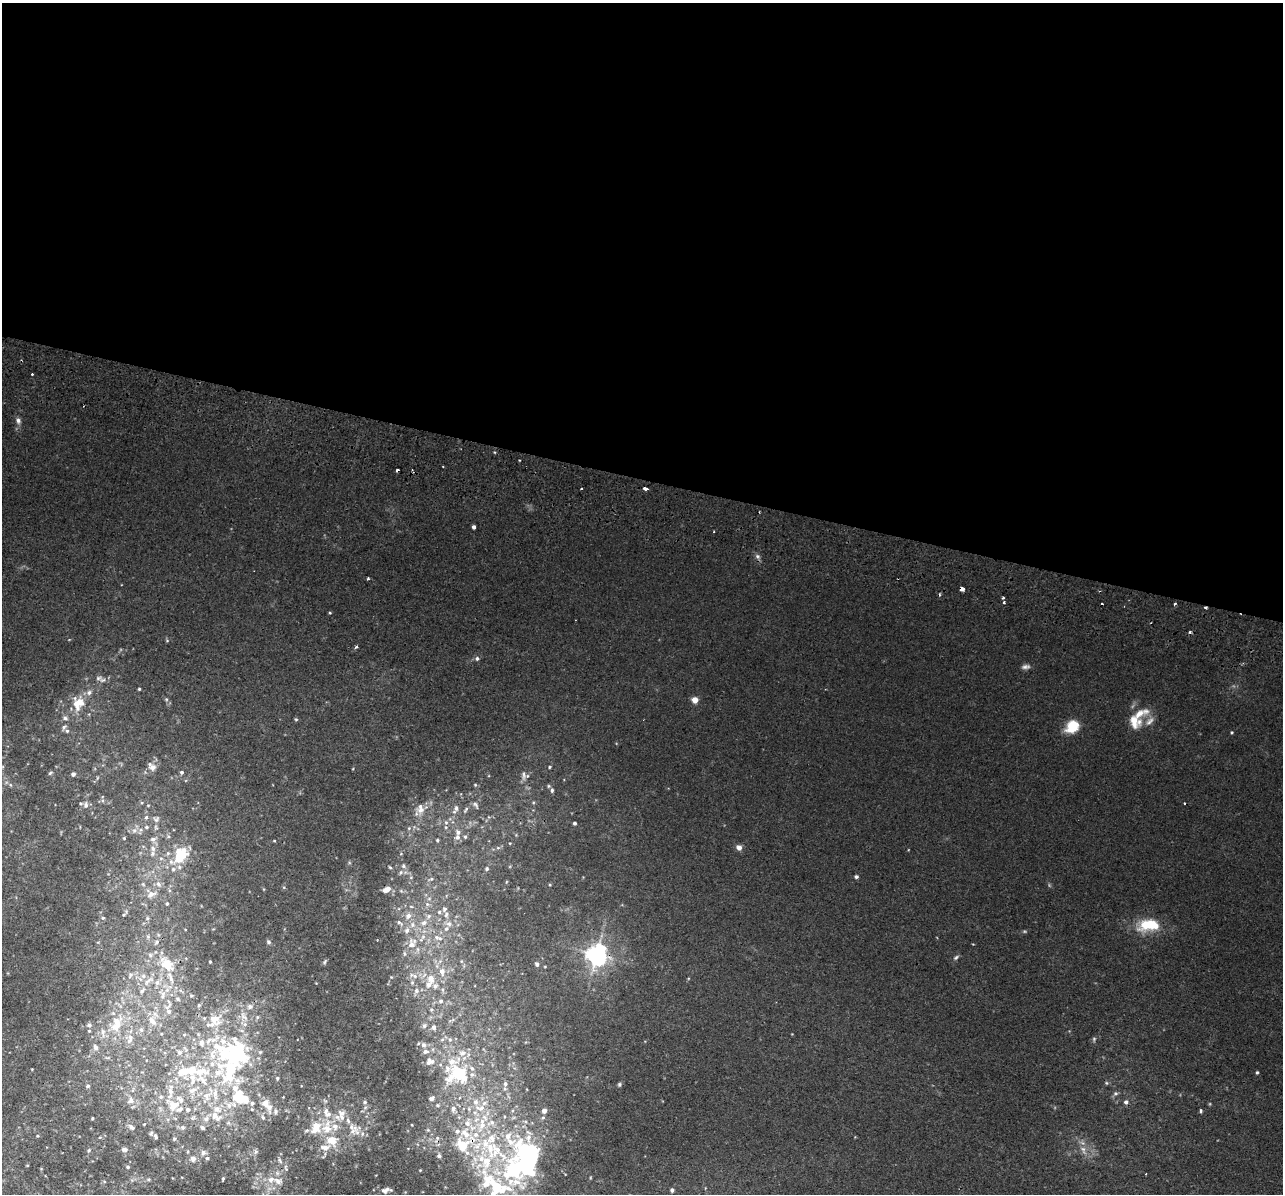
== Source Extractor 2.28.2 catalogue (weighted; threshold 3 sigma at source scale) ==
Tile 3 of 4 x 4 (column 3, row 1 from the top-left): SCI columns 2580-3860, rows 3883-5074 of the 5159 x 5259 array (HDU 1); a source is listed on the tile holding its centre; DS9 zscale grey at full resolution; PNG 1285 x 1196 px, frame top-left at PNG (2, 3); no overlay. Shown black and unused: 40% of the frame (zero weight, under 2 of 3 exposures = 3% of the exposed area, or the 3 px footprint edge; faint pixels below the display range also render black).
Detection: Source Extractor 2.28.2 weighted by HDU 2 'WHT'; one run over the whole footprint, this tile lists its part. Background 0.0203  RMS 0.0052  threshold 0.0234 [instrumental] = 3 sigma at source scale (4.5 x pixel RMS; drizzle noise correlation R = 1.50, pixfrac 1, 0.05/0.05 arcsec/px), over >= 5 px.
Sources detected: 260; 5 inside a brighter object's white glare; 6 cosmic-ray / hot-pixel residue — not listed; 69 inside a brighter listed object's ellipse — not listed separately; the other 180 listed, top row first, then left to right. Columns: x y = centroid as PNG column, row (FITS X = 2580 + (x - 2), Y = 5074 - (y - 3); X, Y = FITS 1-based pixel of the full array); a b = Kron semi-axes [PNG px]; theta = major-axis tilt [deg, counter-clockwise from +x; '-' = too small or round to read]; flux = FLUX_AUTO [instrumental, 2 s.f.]
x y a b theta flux
18 420 8 6 -83 1.6
519 460 2 2 - 0.44
645 488 4 3 - 2.5
581 489 3 2 - 0.65
474 527 4 3 - 1.7
757 556 6 4 -46 1.1
368 578 3 3 - 0.61
962 589 4 3 - 4.3
1003 598 3 3 - 0.9
1175 603 4 2 - 0.48
1206 608 4 2 - 0.84
330 613 4 3 - 0.45
167 641 5 3 - 0.5
356 647 4 3 - 1
477 658 6 5 - 1.2
1026 667 11 6 8 1.7
98 678 9 6 3 1.8
139 689 4 4 - 0.52
695 700 4 4 - 7.3
78 703 17 14 68 10
65 718 7 5 -17 1.2
296 719 5 3 - 0.51
1134 721 19 15 -58 8.6
1072 726 14 11 43 12
64 727 7 6 - 1.3
1232 732 4 3 - 0.55
152 767 11 7 -48 2.8
550 767 4 3 - 0.59
182 772 5 4 - 1
50 773 6 4 45 0.69
73 774 4 4 - 1.7
524 775 13 5 -89 1.7
475 785 4 4 - 0.57
552 790 6 5 - 0.99
475 804 10 4 -45 1.2
86 805 9 7 86 2.3
148 805 5 3 - 0.46
456 809 15 6 65 2.8
466 809 9 4 51 1
421 810 12 9 7 4.1
146 817 6 5 - 1.1
156 819 9 8 - 1.8
446 822 6 5 - 1.1
574 823 4 3 - 1
147 827 5 5 - 0.93
409 828 5 3 - 0.57
134 830 8 6 68 1.9
457 837 7 6 - 1.9
465 837 5 4 - 0.79
124 838 5 4 - 0.62
153 839 9 7 8 2
437 840 4 3 - 0.64
274 841 4 3 - 0.43
739 847 6 5 - 2.8
153 848 8 7 - 2.5
180 855 23 15 51 19
403 866 6 5 - 0.97
390 867 4 3 - 0.58
487 869 6 5 - 0.81
401 872 6 3 71 0.74
856 877 4 4 - 1
431 879 5 4 - 0.69
158 884 9 7 -50 2.1
387 889 9 5 30 3.9
151 894 13 8 18 3.8
167 903 5 4 - 0.72
427 904 6 5 - 1.2
411 906 5 3 - 0.49
439 912 5 5 - 0.91
124 915 4 3 - 0.51
446 915 8 5 71 1.5
408 916 9 7 66 2.5
429 916 6 4 89 1
103 918 4 4 - 0.6
147 918 6 4 -73 0.75
399 922 8 4 -35 1.1
424 923 8 7 - 2.3
449 924 8 7 - 2
412 925 7 6 - 1.6
1149 925 23 12 6 18
437 937 8 6 -18 1.9
157 942 8 5 52 1.3
269 942 6 5 - 1
411 944 11 9 -83 3.9
597 954 7 6 - 330
956 957 7 5 48 0.96
210 962 3 3 - 0.6
325 962 7 3 80 0.66
167 964 24 14 -46 11
537 964 5 4 - 1.2
442 971 8 7 - 3.1
131 975 6 6 - 1.2
143 976 7 5 -48 1.4
415 976 6 5 - 1.2
431 979 12 10 -76 4.6
157 982 7 6 - 1.6
142 991 5 5 - 0.85
416 991 7 6 - 1.4
163 995 12 5 82 2.2
177 999 4 4 - 0.83
441 1001 6 5 - 1.3
199 1005 4 3 - 0.52
250 1006 7 6 - 1.4
169 1011 6 5 - 1.2
244 1017 10 4 -33 1.3
214 1019 15 10 -32 4.9
152 1021 11 7 -55 3.3
116 1022 23 13 -89 10
89 1025 6 5 - 0.98
424 1026 7 6 - 1.2
434 1027 6 5 - 1.7
141 1030 6 5 - 0.94
89 1031 4 4 - 0.48
102 1032 8 4 -82 1.3
130 1039 15 7 74 2.9
450 1039 6 5 - 1.1
1094 1039 6 4 -73 0.63
423 1045 7 7 - 1.8
95 1047 8 5 -57 1.5
179 1053 6 6 - 1.3
238 1056 48 25 -23 46
429 1062 13 7 86 3
201 1071 24 10 6 11
1257 1072 4 3 - 0.62
458 1074 30 23 12 36
1106 1083 6 4 -89 0.56
505 1084 7 6 - 1.5
619 1084 5 4 - 0.81
88 1086 5 4 - 0.67
192 1090 12 7 27 3.5
170 1091 11 7 -82 3.4
1115 1093 6 5 - 1.1
207 1096 14 9 85 5.4
161 1097 7 5 20 1.2
239 1097 19 15 -85 17
431 1098 8 6 31 1.6
130 1100 9 7 70 2.5
365 1102 5 5 - 0.98
1126 1102 5 5 - 1.5
173 1105 17 14 29 9.6
267 1105 21 10 -55 7.1
437 1105 6 5 - 1.1
252 1109 5 4 - 0.67
544 1111 6 6 - 1.8
1201 1111 5 3 - 0.6
342 1113 12 10 -30 4.5
329 1114 12 8 13 4.1
216 1116 19 11 -41 8.1
263 1117 7 5 -68 1.1
543 1117 5 5 - 0.87
92 1118 4 2 - 0.46
132 1127 9 5 -39 1.7
182 1127 7 6 - 1.2
316 1127 15 11 67 9.2
335 1127 10 9 - 4.1
202 1128 7 5 -43 1.1
428 1130 5 5 - 0.67
353 1131 10 9 - 3.9
151 1133 6 5 - 0.8
37 1136 4 3 - 0.54
156 1136 6 4 -71 0.96
174 1139 5 4 - 0.7
509 1139 84 29 -42 76
332 1140 15 12 -17 9.2
463 1145 25 20 33 24
124 1149 8 5 -6 1.7
1083 1149 8 5 -44 1.6
89 1150 6 5 - 0.83
256 1152 7 5 68 1.1
203 1153 8 7 - 1.7
439 1156 6 5 - 1.1
193 1159 7 6 - 2.4
280 1161 9 4 -63 1.2
128 1167 5 4 - 0.82
286 1168 9 4 -70 1.1
223 1178 6 4 64 0.66
271 1180 10 8 36 4.2
495 1186 39 22 -66 33
386 1190 14 6 12 2.5
672 1190 5 4 - 1.2
Overlapping masked pixels (flux is a lower limit): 5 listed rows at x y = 962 589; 1206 608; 597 954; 509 1139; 463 1145
Isophote crosses this tile's border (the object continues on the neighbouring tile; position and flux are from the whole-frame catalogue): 1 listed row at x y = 495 1186
Unlisted compact peaks at least as high as the median listed source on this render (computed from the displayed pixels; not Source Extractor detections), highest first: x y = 1024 931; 166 699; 550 885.